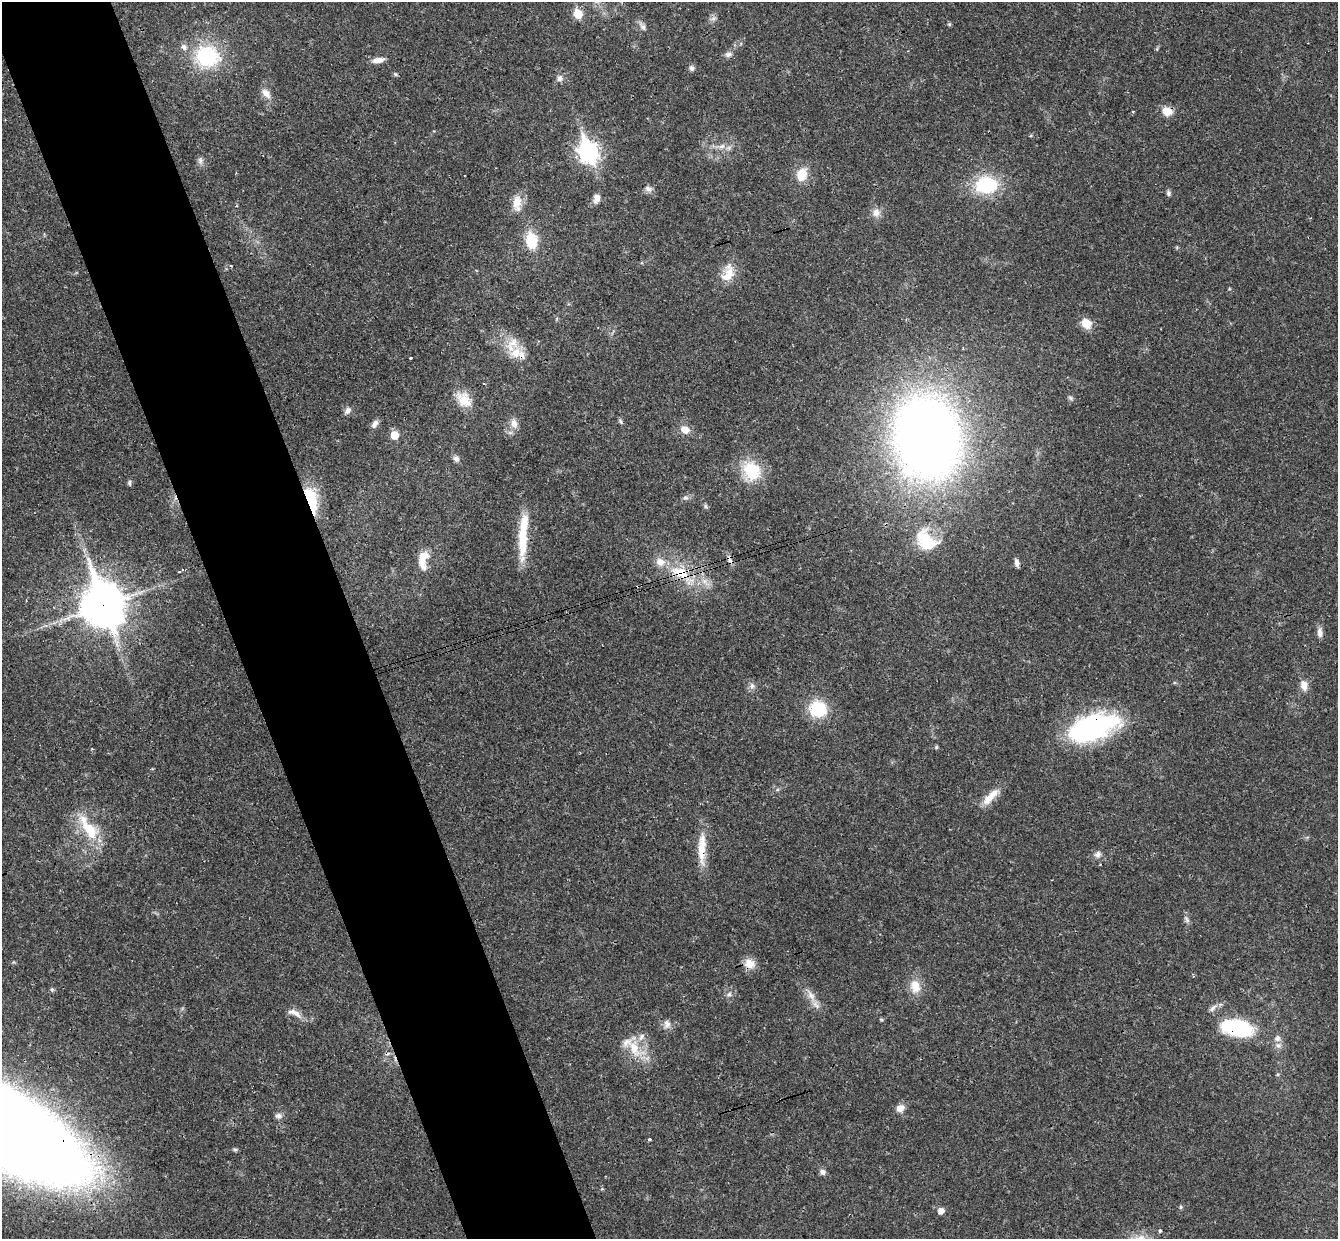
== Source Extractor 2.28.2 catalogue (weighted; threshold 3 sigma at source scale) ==
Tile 11 of 4 x 4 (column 3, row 3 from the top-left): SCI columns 2730-4065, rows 1408-2644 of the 5460 x 5411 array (HDU 1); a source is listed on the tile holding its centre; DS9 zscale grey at full resolution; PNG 1340 x 1241 px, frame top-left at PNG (2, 2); no overlay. Shown black and unused: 10% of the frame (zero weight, under 3 of 4 exposures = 6% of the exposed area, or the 3 px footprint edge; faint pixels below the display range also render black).
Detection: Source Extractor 2.28.2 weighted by HDU 2 'WHT'; one run over the whole footprint, this tile lists its part. Background 0.0325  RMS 0.0025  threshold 0.0114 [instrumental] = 3 sigma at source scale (4.5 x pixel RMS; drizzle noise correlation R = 1.50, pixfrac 1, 0.05/0.05 arcsec/px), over >= 5 px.
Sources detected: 96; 3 cosmic-ray / hot-pixel residue — not listed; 8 inside a brighter listed object's ellipse — not listed separately; the other 85 listed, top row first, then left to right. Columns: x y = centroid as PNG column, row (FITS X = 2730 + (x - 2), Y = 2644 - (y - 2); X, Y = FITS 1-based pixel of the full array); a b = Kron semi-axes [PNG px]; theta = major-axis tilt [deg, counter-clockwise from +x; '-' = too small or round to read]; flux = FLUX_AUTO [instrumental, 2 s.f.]
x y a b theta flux
578 14 6 6 - 8.3
713 18 8 6 21 0.82
949 24 6 4 -44 0.31
643 27 11 7 -61 1.1
728 54 9 8 - 1.1
207 56 29 24 -12 19
378 60 16 7 8 1.9
692 68 7 6 - 0.81
395 74 6 4 -45 0.38
560 78 9 8 - 1.1
266 93 15 9 -50 1.9
1133 111 3 3 - 0.3
1167 111 12 10 -23 2.9
722 146 9 6 16 1.2
588 152 10 8 -69 120
200 161 10 6 -81 0.86
802 175 18 13 71 4.2
986 185 23 17 4 16
648 189 10 7 -24 1.1
1169 193 7 6 - 0.61
597 199 10 7 80 1.7
517 203 23 11 86 3.3
876 213 12 10 64 1.8
532 240 17 12 -84 7.3
231 266 3 3 - 0.23
729 273 27 13 -87 4.3
1086 323 12 10 -38 3.4
512 344 26 12 68 3.9
522 355 16 9 -61 2.2
410 358 3 2 - 0.46
1071 398 8 5 -37 0.51
464 400 24 16 -44 4.7
347 411 9 7 52 1.1
620 421 8 5 -69 0.46
375 424 11 6 57 1.1
514 424 13 9 -81 2
685 430 9 8 - 2.6
394 435 5 5 - 5.9
927 437 54 41 -75 320
456 458 7 7 - 1.1
752 470 19 17 -57 11
129 483 8 4 -86 0.5
685 498 8 5 5 0.68
311 500 30 11 -75 12
705 506 6 4 -71 0.41
523 540 46 10 89 10
925 540 31 21 -72 8.6
423 560 26 12 86 4.3
1017 563 10 5 -76 0.97
183 570 5 4 - 0.46
680 572 28 15 -21 9.3
103 605 17 13 -70 720
1320 633 13 7 -87 1.2
1304 685 11 8 -79 2.3
752 686 9 7 -80 0.98
818 709 18 17 - 11
1093 727 54 25 18 41
936 747 5 4 - 0.36
777 790 6 4 19 0.35
990 797 28 9 46 4
89 828 41 14 -57 9.4
702 848 43 10 88 5.8
1098 854 10 9 - 1.2
1187 919 10 4 -63 0.72
749 964 14 12 -24 2.8
1193 976 4 3 - 0.24
915 986 19 14 -78 3.8
52 990 6 5 - 0.43
729 994 8 5 30 0.67
811 996 17 8 -54 2.4
1213 1008 12 5 49 0.98
295 1013 23 8 -22 2.3
881 1019 6 3 -20 0.28
667 1024 12 9 86 1.4
1238 1028 35 17 -11 21
1277 1038 9 8 - 1.1
634 1048 27 13 -65 6.4
900 1108 10 9 - 1.9
279 1116 9 7 8 0.98
649 1139 3 3 - 0.45
235 1149 6 4 -1 0.42
822 1172 8 7 - 0.91
1181 1207 5 5 - 0.36
941 1211 6 6 - 1.8
1160 1231 4 4 - 0.6
Overlapping masked pixels (flux is a lower limit): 9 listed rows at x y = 1167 111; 522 355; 311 500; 680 572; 103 605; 1093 727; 702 848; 1238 1028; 634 1048